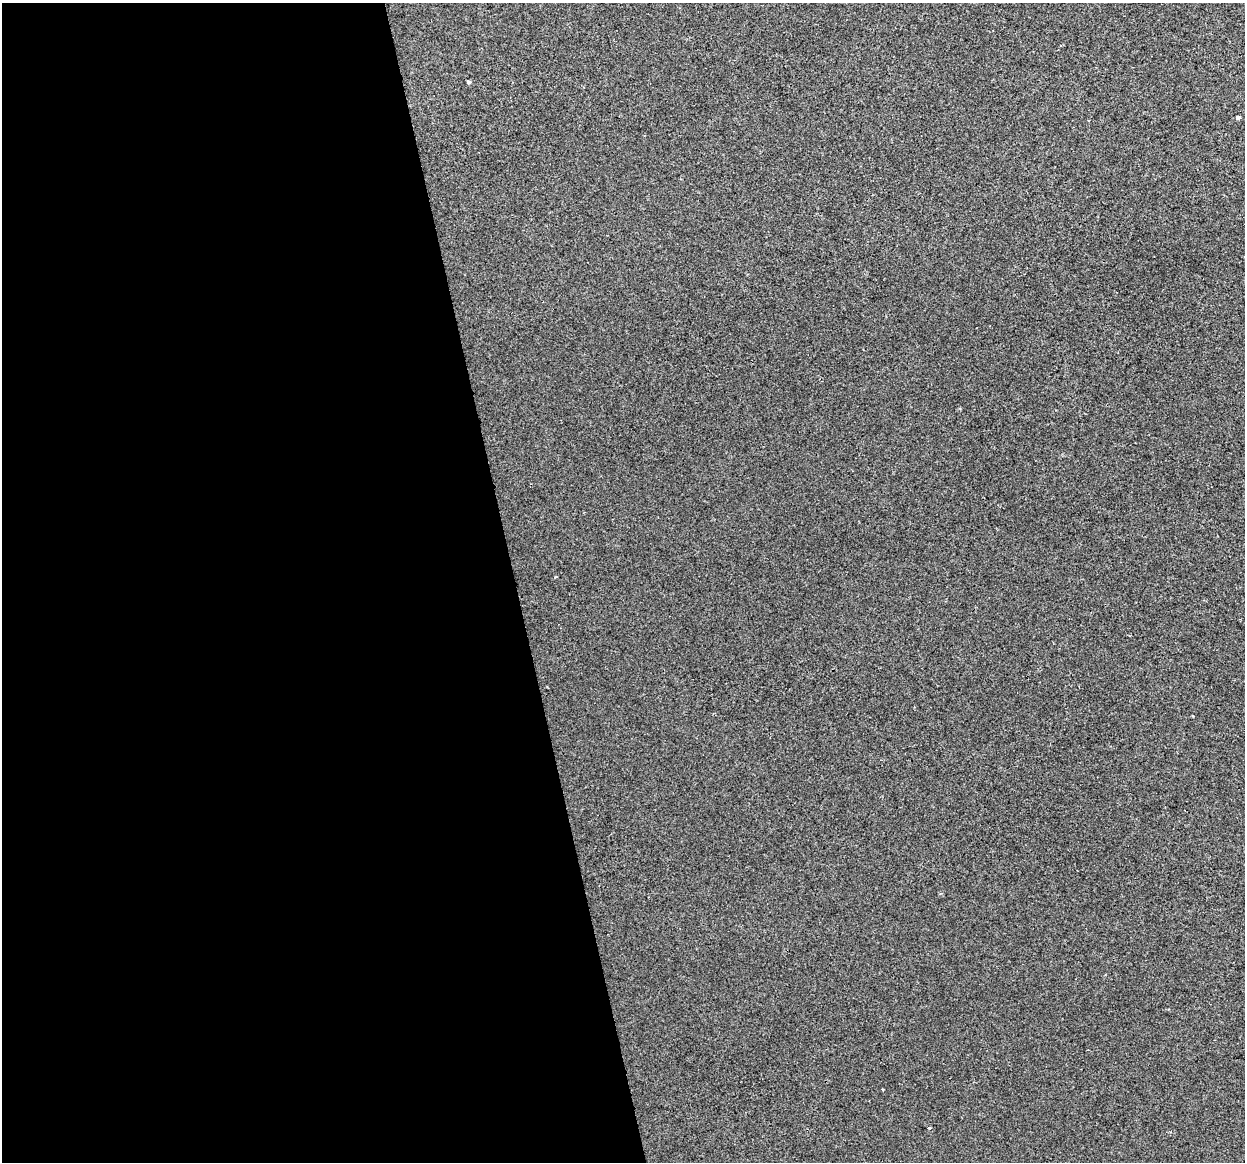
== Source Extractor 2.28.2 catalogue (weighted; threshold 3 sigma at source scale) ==
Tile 9 of 4 x 4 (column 1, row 3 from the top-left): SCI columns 1-1243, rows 1241-2400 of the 4972 x 4754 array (HDU 1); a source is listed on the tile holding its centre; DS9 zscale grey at full resolution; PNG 1247 x 1164 px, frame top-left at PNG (2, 3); no overlay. Shown black and unused: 41% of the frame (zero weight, under 2 of 3 exposures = <1% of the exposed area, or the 3 px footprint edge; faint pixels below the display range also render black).
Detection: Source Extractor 2.28.2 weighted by HDU 2 'WHT'; one run over the whole footprint, this tile lists its part. Background 1.36e-04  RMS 0.0057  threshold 0.0254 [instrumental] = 3 sigma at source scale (4.5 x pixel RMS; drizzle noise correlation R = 1.50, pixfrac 1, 0.0396/0.0396 arcsec/px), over >= 5 px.
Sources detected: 3; all 3 listed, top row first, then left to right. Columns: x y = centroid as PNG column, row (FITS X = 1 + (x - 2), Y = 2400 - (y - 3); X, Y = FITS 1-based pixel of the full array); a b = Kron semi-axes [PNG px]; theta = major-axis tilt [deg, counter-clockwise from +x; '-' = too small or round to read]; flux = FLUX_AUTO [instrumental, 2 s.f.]
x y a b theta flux
468 82 4 3 - 2.2
1238 117 4 3 - 2.1
929 1128 4 2 - 2